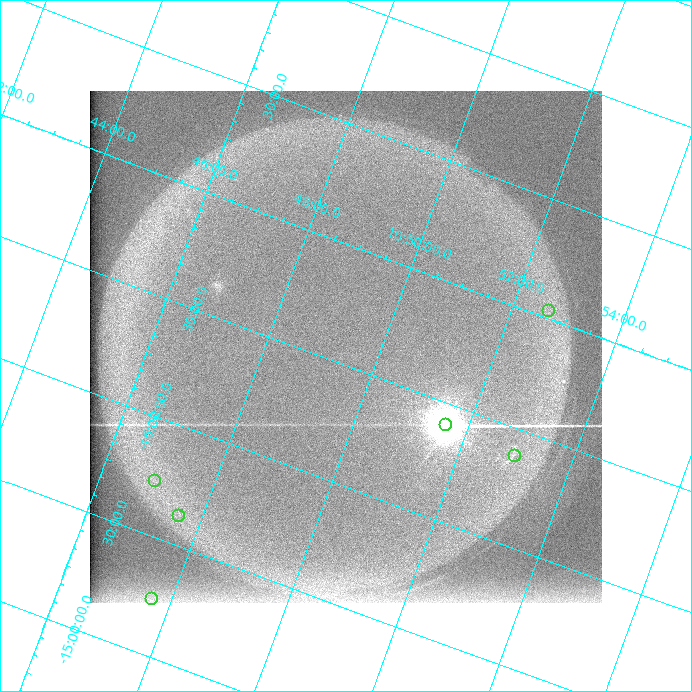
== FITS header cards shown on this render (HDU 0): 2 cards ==
NAXIS1  =                  512 /
NAXIS2  =                  512 /

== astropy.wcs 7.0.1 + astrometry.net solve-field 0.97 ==
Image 512 x 512 px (HDU 0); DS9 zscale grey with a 90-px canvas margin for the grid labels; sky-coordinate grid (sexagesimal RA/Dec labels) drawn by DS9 from the SOLVED WCS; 6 Tycho-2 reference stars matched to detected sources circled (green)
Header WCS: none
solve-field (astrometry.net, Tycho-2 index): SOLVED blind (the file carries no WCS)
Solved WCS: RA---TAN-SIP/DEC--TAN-SIP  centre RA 10:49:23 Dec -16:35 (162.35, -16.58 deg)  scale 15.8 arcsec/px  FOV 134.8' x 134.8'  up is -160 deg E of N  parity normal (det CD < 0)
(file carries no celestial WCS; the grid is the blind solution)
Tycho-2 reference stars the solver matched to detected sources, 6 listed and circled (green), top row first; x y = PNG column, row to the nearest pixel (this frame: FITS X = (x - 90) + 1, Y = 512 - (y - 91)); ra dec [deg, ICRS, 3 dp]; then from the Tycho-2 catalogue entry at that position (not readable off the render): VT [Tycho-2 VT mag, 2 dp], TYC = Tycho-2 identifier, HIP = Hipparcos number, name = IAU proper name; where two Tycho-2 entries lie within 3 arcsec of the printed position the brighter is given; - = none
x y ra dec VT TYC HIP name
549 311 163.164 -17.030 7.83 6076-342-1 53172 -
446 425 162.902 -16.404 8.80 6076-747-1 53084 -
515 456 163.246 -16.384 8.44 6076-83-1 - -
155 481 161.743 -15.732 7.24 6075-176-1 52743 -
179 516 161.902 -15.627 7.74 6075-1830-1 52792 -
152 599 161.917 -15.244 7.59 6075-1827-1 - -